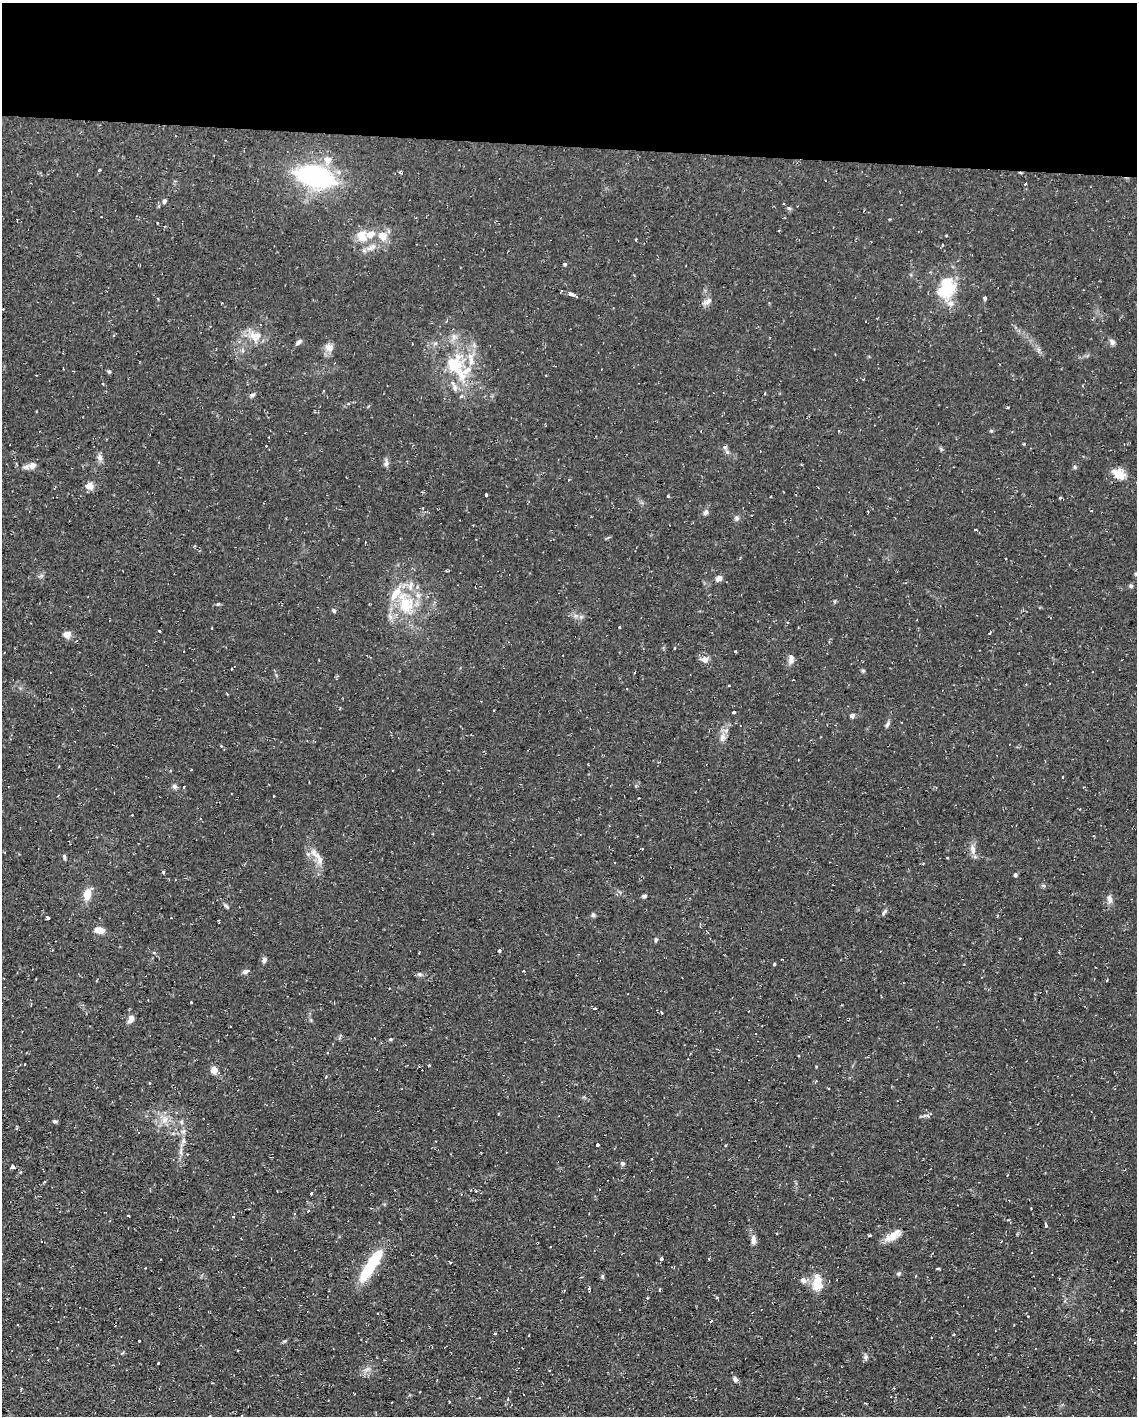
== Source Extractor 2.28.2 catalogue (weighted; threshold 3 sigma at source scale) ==
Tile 3 of 4 x 3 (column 3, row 1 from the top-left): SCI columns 2269-3403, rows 3043-4456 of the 4537 x 4562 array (HDU 1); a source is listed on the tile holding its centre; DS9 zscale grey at full resolution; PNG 1139 x 1418 px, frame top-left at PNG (2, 3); no overlay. Shown black and unused: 10% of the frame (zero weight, under 2 of 3 exposures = <1% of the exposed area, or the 3 px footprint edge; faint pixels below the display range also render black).
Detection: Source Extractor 2.28.2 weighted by HDU 2 'WHT'; one run over the whole footprint, this tile lists its part. Background 0.112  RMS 0.0077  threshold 0.0345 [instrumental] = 3 sigma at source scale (4.5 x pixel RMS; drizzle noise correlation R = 1.50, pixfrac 1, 0.05/0.05 arcsec/px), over >= 5 px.
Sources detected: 157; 13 cosmic-ray / hot-pixel residue — not listed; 9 inside a brighter listed object's ellipse — not listed separately; the other 135 listed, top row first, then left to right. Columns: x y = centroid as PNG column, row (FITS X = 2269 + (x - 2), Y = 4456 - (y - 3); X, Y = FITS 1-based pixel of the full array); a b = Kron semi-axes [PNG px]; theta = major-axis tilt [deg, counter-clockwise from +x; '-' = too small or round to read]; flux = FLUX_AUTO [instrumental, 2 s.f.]
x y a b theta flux
328 160 12 9 47 5.5
99 170 3 3 - 0.88
315 177 40 19 -14 100
1025 184 3 2 - 1.8
164 201 6 5 - 1.5
157 223 3 2 - 0.61
362 236 17 14 -78 12
382 236 14 12 -44 8.7
565 264 4 4 - 1.2
948 289 24 15 37 30
571 294 6 3 -15 9.9
984 298 5 3 - 1.5
707 301 14 6 33 3.5
253 336 23 10 6 11
769 337 3 2 - 0.64
299 342 8 5 41 2.1
1112 342 7 6 - 2.7
329 348 11 10 - 5
455 366 31 22 -47 38
109 371 5 4 - 1.1
863 379 3 3 - 0.73
765 393 4 2 - 0.6
252 395 7 5 17 1.6
461 396 5 3 - 1.1
1008 407 3 2 - 1
991 431 4 4 - 0.86
725 447 6 5 - 1.5
100 457 9 6 -83 3.2
386 463 9 6 83 2.4
32 465 10 9 - 4.4
1075 467 5 5 - 1
1119 474 19 11 -36 9.6
89 486 11 8 18 5.2
486 495 4 3 - 2.5
668 496 3 3 - 1.1
1060 498 4 3 - 0.82
706 512 8 6 62 2.2
737 518 7 6 - 1.8
975 529 4 2 - 0.5
1136 574 6 4 0 1.3
719 578 9 6 38 3.1
1131 586 5 5 - 1.2
835 601 5 3 - 0.78
406 604 32 22 -67 36
334 611 6 5 - 1.2
620 627 3 3 - 8
159 631 3 2 - 1.1
990 633 3 2 - 1.4
67 635 7 7 - 6
675 648 3 2 - 0.64
704 659 10 8 -5 4.2
791 660 12 7 83 3.4
863 670 6 4 -1 0.88
634 673 3 2 - 0.68
729 686 3 2 - 0.75
494 710 3 2 - 0.55
733 712 3 3 - 1.1
852 716 5 5 - 2.2
887 724 9 5 58 1.7
722 738 10 8 79 4
221 746 3 3 - 1
59 766 3 2 - 0.92
1062 777 3 2 - 0.86
174 786 6 6 - 2
184 787 3 2 - 2
274 796 3 2 - 0.53
639 798 3 2 - 0.81
132 815 2 2 - 0.56
642 849 3 3 - 1.1
973 849 14 6 -85 4.1
64 857 7 4 -78 1.3
318 857 29 8 -52 8.6
948 858 3 3 - 0.99
163 872 4 3 - 1.4
1015 875 4 4 - 1.6
1043 885 6 4 -19 1.1
87 894 13 9 77 8.1
644 896 6 4 7 1.5
1110 899 12 7 -76 3.3
226 906 9 4 -39 1.4
884 912 10 4 54 1.7
593 915 6 5 - 1.4
48 918 5 3 - 1.1
100 930 9 6 -7 8.4
656 940 5 4 - 1.1
499 950 3 3 - 5.9
154 952 4 3 - 0.89
264 960 7 5 60 2
245 972 7 5 6 2.2
419 974 8 5 -7 1.7
390 988 2 2 - 0.46
191 1002 2 2 - 0.71
31 1005 3 2 - 1.1
594 1008 4 2 - 2.5
661 1012 4 2 - 0.79
131 1019 10 6 65 3.9
390 1039 4 4 - 0.86
25 1064 3 2 - 0.63
214 1070 4 4 - 13
326 1077 4 3 - 1
149 1083 4 2 - 0.59
924 1115 4 4 - 1.1
165 1120 12 5 41 3.9
55 1121 6 4 1 1.3
181 1122 6 5 - 1.6
183 1141 8 5 -81 2.2
597 1145 3 3 - 2.3
187 1154 3 2 - 0.55
622 1163 6 6 - 1.5
12 1167 4 3 - 3.7
476 1191 4 3 - 0.72
311 1193 3 2 - 1.6
233 1216 4 3 - 0.68
1046 1225 6 3 -74 1.8
891 1237 23 9 27 8.5
753 1240 13 7 -90 3.6
160 1259 2 2 - 0.55
661 1259 4 4 - 0.99
450 1263 3 2 - 0.81
371 1265 40 10 58 38
938 1268 3 3 - 1
898 1274 6 5 - 1.3
602 1276 6 4 90 1
817 1280 19 15 78 11
589 1288 4 4 - 0.95
647 1298 3 3 - 0.83
710 1321 3 3 - 4.9
495 1333 3 3 - 1.5
139 1341 3 3 - 1.2
284 1341 5 5 - 0.94
865 1357 8 6 80 2
158 1363 3 2 - 1.7
367 1369 12 4 17 2.2
735 1379 7 5 -36 2.3
21 1389 4 2 - 0.58
Isophote crosses this tile's border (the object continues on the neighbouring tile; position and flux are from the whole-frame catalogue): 1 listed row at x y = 1136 574
Unlisted compact peaks at least as high as the median listed source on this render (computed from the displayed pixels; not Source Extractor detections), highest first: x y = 774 964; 218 604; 789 208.